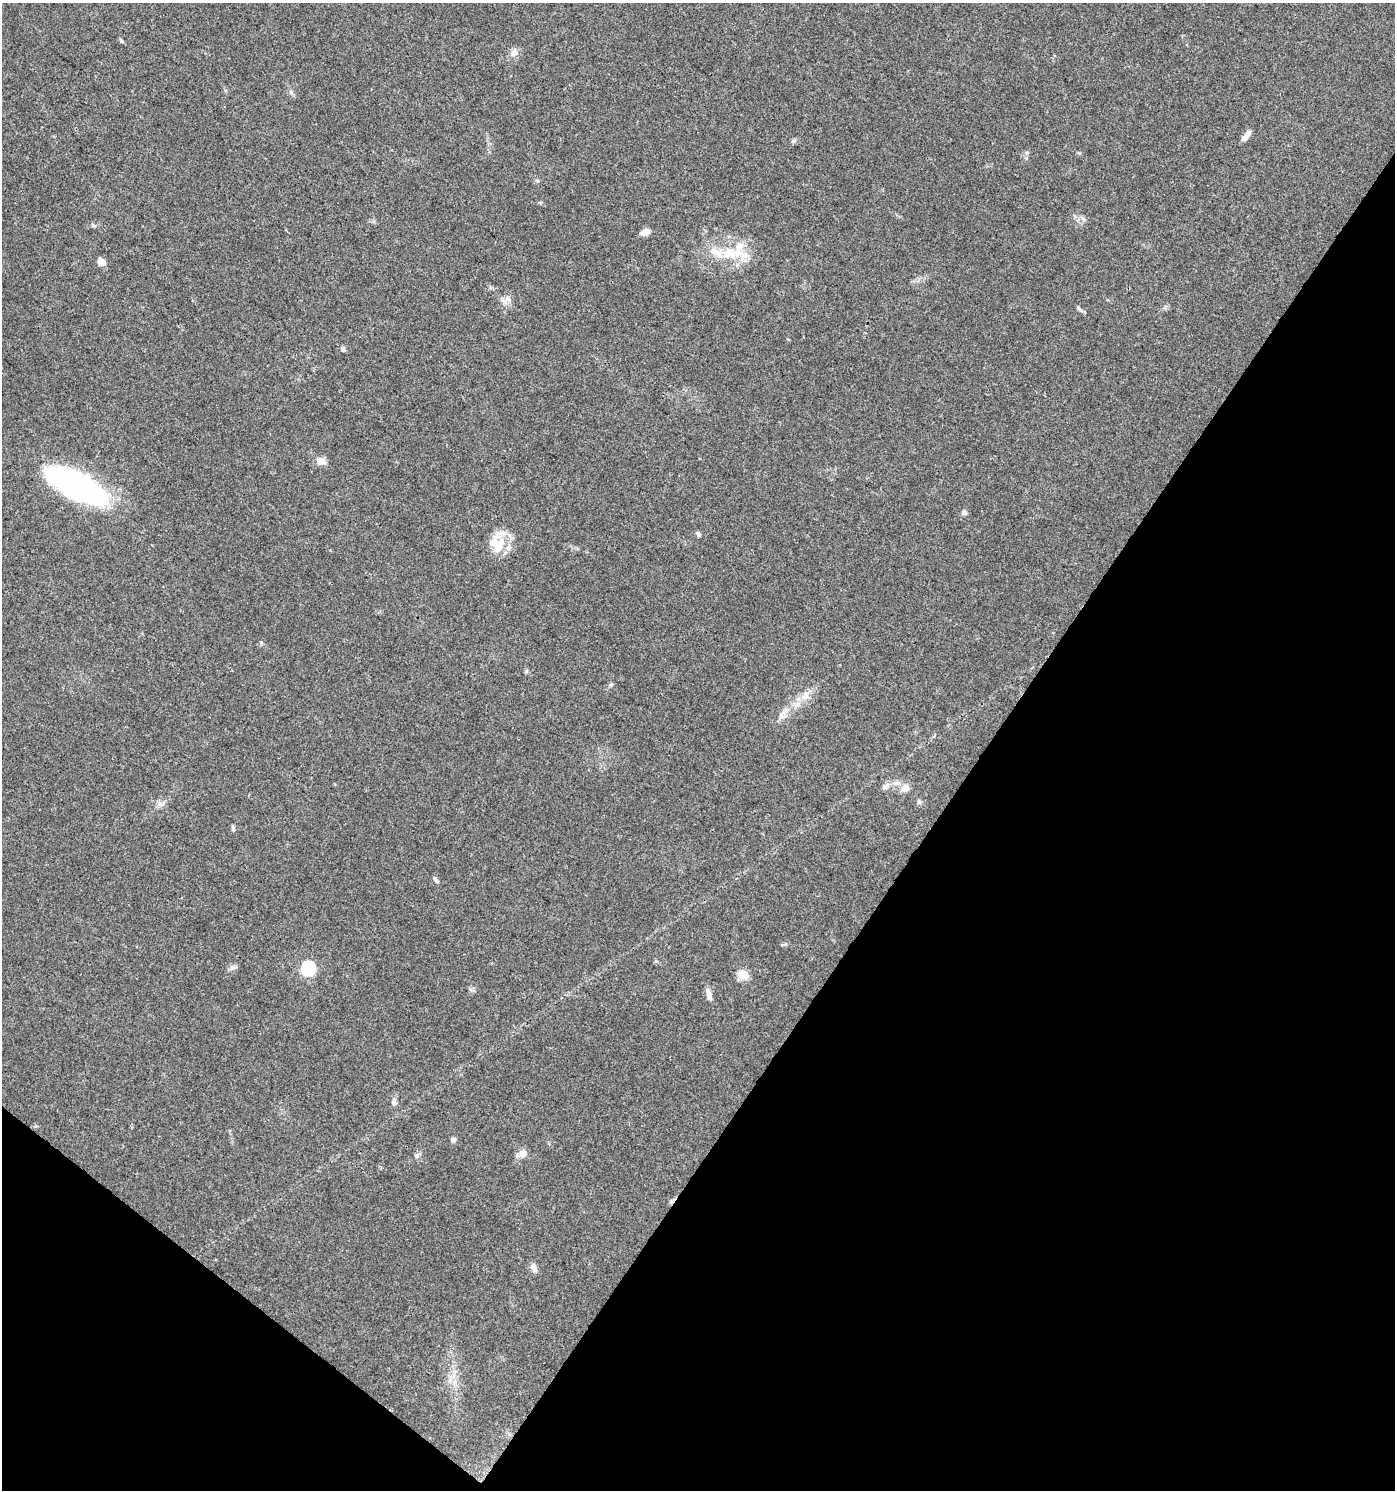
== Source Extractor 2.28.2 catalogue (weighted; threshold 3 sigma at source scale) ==
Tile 15 of 4 x 4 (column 3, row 4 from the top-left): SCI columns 2964-4356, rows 4-1491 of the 5997 x 5955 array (HDU 1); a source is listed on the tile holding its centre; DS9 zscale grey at full resolution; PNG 1397 x 1492 px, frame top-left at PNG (2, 3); no overlay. Shown black and unused: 34% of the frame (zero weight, under 3 of 4 exposures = <1% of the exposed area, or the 3 px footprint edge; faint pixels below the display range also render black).
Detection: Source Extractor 2.28.2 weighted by HDU 2 'WHT'; one run over the whole footprint, this tile lists its part. Background 0.0437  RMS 0.0042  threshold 0.0188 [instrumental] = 3 sigma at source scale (4.5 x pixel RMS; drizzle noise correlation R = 1.50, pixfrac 1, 0.0396/0.0396 arcsec/px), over >= 5 px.
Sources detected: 38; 1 inside a brighter object's white glare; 1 cosmic-ray / hot-pixel residue — not listed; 5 inside a brighter listed object's ellipse — not listed separately; the other 31 listed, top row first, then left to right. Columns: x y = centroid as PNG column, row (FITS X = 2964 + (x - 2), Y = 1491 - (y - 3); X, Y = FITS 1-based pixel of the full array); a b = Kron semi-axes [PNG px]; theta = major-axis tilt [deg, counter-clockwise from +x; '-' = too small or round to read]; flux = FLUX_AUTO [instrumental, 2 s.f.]
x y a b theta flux
122 41 6 4 -28 0.66
514 53 11 9 55 2.3
1246 136 15 6 51 2.3
1027 153 6 4 -18 0.56
93 226 6 4 -1 0.62
645 232 12 6 20 2.6
741 253 31 14 -19 10
101 262 5 5 - 5.5
508 299 7 6 - 1.5
1079 309 11 4 -37 0.91
343 349 7 6 - 0.85
321 461 9 7 -21 3.3
78 483 57 27 -29 85
964 512 6 6 - 1.3
698 534 6 5 - 1
497 548 19 12 73 6.7
785 711 15 5 34 2.4
886 786 11 7 30 1.8
905 788 12 10 46 3
919 802 8 5 -75 0.81
233 828 8 4 -72 0.77
435 879 9 4 -50 0.78
232 968 7 4 19 0.98
308 968 7 7 - 54
742 975 13 11 -30 3.9
709 995 19 6 -76 2.1
394 1103 8 7 - 1.2
453 1139 7 6 - 0.98
523 1153 10 9 - 2.5
417 1156 7 6 - 0.9
534 1268 12 7 -67 2
Isophote crosses this tile's border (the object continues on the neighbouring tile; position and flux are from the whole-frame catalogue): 1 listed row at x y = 78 483
Unlisted compact peaks at least as high as the median listed source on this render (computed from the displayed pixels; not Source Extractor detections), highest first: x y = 611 685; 291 92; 793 141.